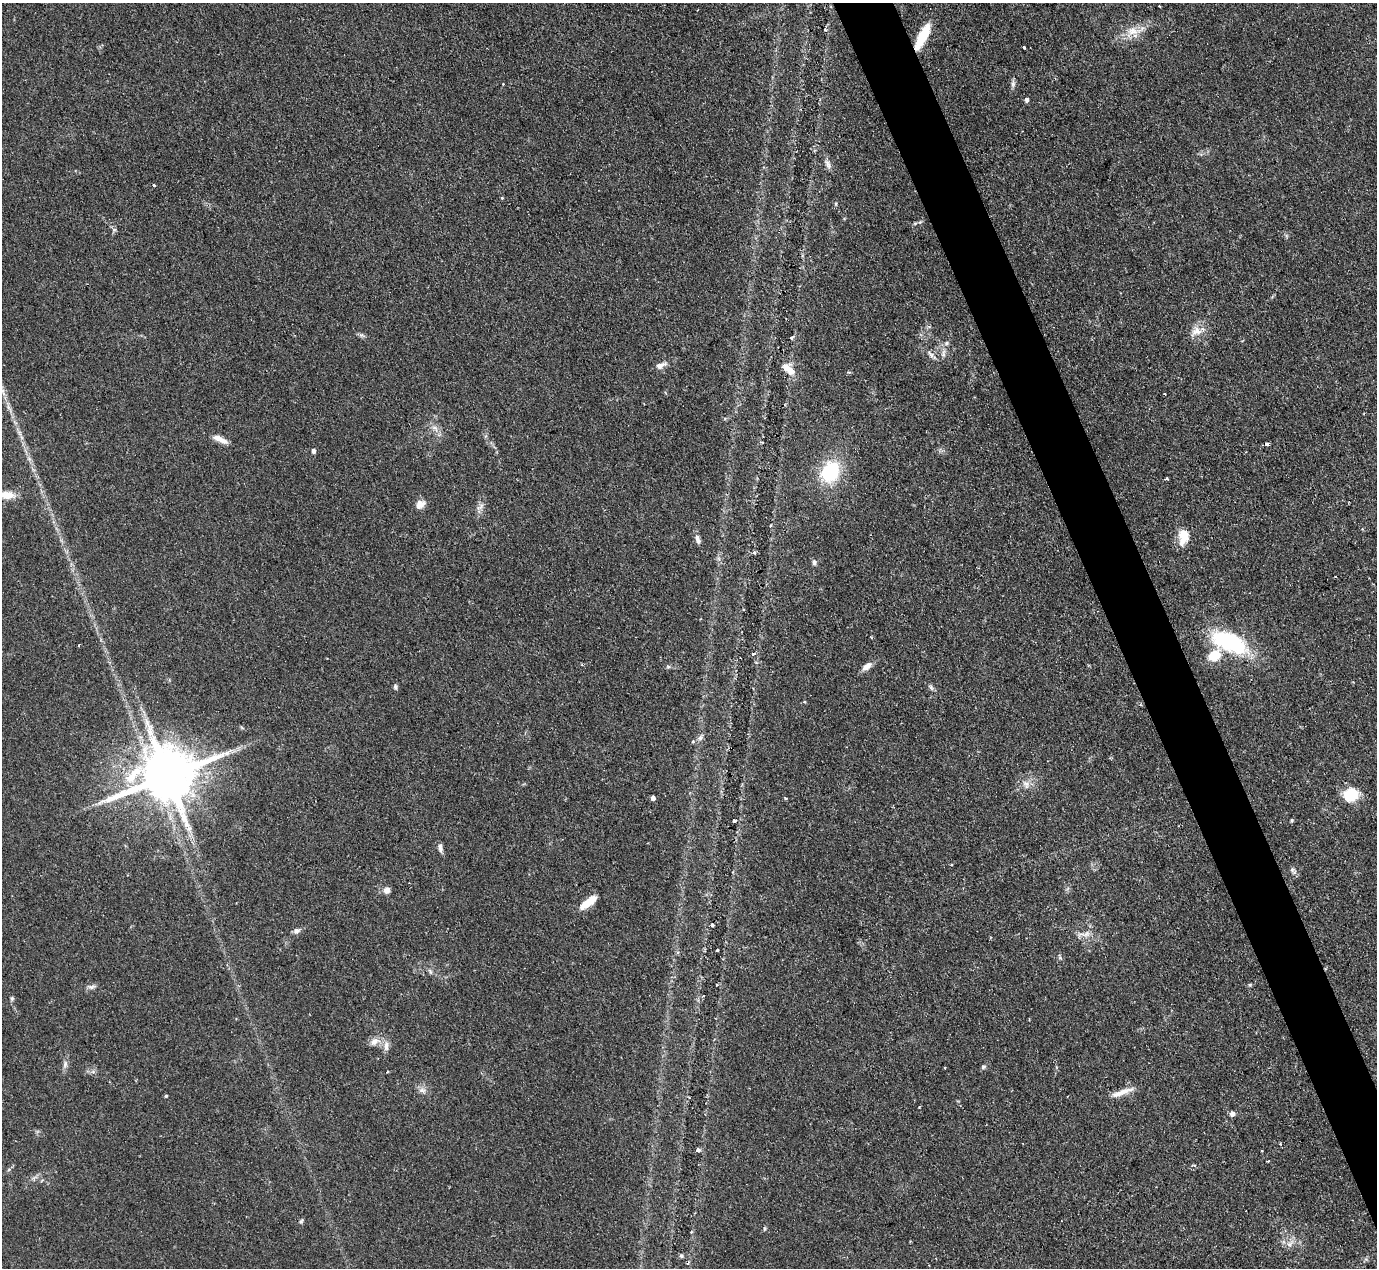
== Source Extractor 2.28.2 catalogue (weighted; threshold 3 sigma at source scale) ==
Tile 6 of 4 x 4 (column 2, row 2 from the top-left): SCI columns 1376-2750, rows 2681-3946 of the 5506 x 5493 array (HDU 1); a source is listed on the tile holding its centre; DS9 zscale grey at full resolution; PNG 1379 x 1270 px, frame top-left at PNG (2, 3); no overlay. Shown black and unused: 4% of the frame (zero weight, under 2 of 3 exposures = <1% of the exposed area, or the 3 px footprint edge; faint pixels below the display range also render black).
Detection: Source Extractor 2.28.2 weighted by HDU 2 'WHT'; one run over the whole footprint, this tile lists its part. Background 0.0744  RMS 0.0056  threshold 0.025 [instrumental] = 3 sigma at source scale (4.5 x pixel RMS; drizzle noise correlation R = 1.50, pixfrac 1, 0.05/0.05 arcsec/px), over >= 5 px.
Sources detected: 83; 1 cosmic-ray / hot-pixel residue — not listed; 3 inside a brighter listed object's ellipse — not listed separately; the other 79 listed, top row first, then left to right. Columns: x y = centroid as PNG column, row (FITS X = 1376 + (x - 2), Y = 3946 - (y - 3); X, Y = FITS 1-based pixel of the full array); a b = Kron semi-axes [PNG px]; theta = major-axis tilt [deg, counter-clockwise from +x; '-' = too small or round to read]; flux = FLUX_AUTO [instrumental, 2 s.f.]
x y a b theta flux
825 29 4 4 - 0.73
1133 31 24 13 21 9.9
923 36 29 9 63 18
1024 47 3 3 - 1.2
1013 84 10 6 90 1.8
1027 100 5 4 - 1.7
828 164 15 6 -66 2.6
154 185 3 3 - 0.99
502 198 4 3 - 0.61
835 204 6 4 -90 0.65
920 222 6 4 42 0.87
114 230 6 6 - 1.2
1196 331 18 14 38 6.9
362 335 8 6 -20 1.3
791 338 6 5 - 0.93
943 353 14 5 81 2.3
931 355 13 5 -54 2.1
660 365 16 7 21 3.3
790 371 16 11 -72 6.9
3 392 13 4 -75 2.8
1165 394 3 2 - 0.54
435 428 12 6 -38 2.9
220 439 21 6 -25 5.3
1266 444 4 3 - 2.7
313 451 5 4 - 1.9
830 472 20 16 64 35
1167 478 3 3 - 1.7
6 495 24 9 -5 9.8
420 504 12 9 40 4.3
480 507 14 6 49 2.6
1184 537 18 11 84 11
698 540 12 6 -73 2.5
754 553 5 4 - 1.1
814 562 7 6 - 1.6
1228 641 43 19 -23 55
79 645 3 2 - 0.48
753 654 5 3 - 1.1
867 666 14 7 38 4.1
668 667 6 5 - 0.96
395 687 6 5 - 1.2
931 687 9 5 -52 1.4
242 728 6 3 -20 0.72
693 742 5 4 - 0.83
167 776 18 14 19 4300
1026 784 13 9 -64 3.9
1351 795 15 13 16 18
653 798 4 4 - 2.3
786 798 4 3 - 0.83
1292 820 6 4 72 0.72
734 821 4 3 - 1.5
440 848 12 5 -79 2.2
951 865 3 3 - 0.53
1292 869 7 7 - 1.6
387 890 7 6 - 3.5
588 902 19 7 37 11
296 931 8 7 - 2.1
1087 934 9 7 36 3.3
717 950 3 3 - 1.7
1060 958 6 4 -78 0.97
430 971 9 4 -63 1.3
1250 984 6 4 1 0.75
716 985 3 3 - 0.55
91 987 11 6 13 2
12 998 6 5 - 1
374 1041 16 9 28 4.4
386 1046 16 6 89 3.3
65 1064 12 6 84 2.3
983 1067 7 5 17 1.1
422 1090 11 7 -18 2.7
1123 1092 25 7 19 6.4
166 1096 4 3 - 0.74
1232 1114 7 6 - 2.2
1280 1144 4 4 - 0.59
698 1150 4 4 - 1.8
1262 1150 3 3 - 0.92
301 1221 8 5 68 0.91
764 1228 7 3 82 0.71
691 1232 4 3 - 0.59
1290 1243 14 6 41 3.2
Overlapping masked pixels (flux is a lower limit): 1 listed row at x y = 923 36
Isophote crosses this tile's border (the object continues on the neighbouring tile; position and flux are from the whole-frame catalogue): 1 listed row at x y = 6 495
Unlisted compact peaks at least as high as the median listed source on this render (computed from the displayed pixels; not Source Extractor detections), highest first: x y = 700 738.